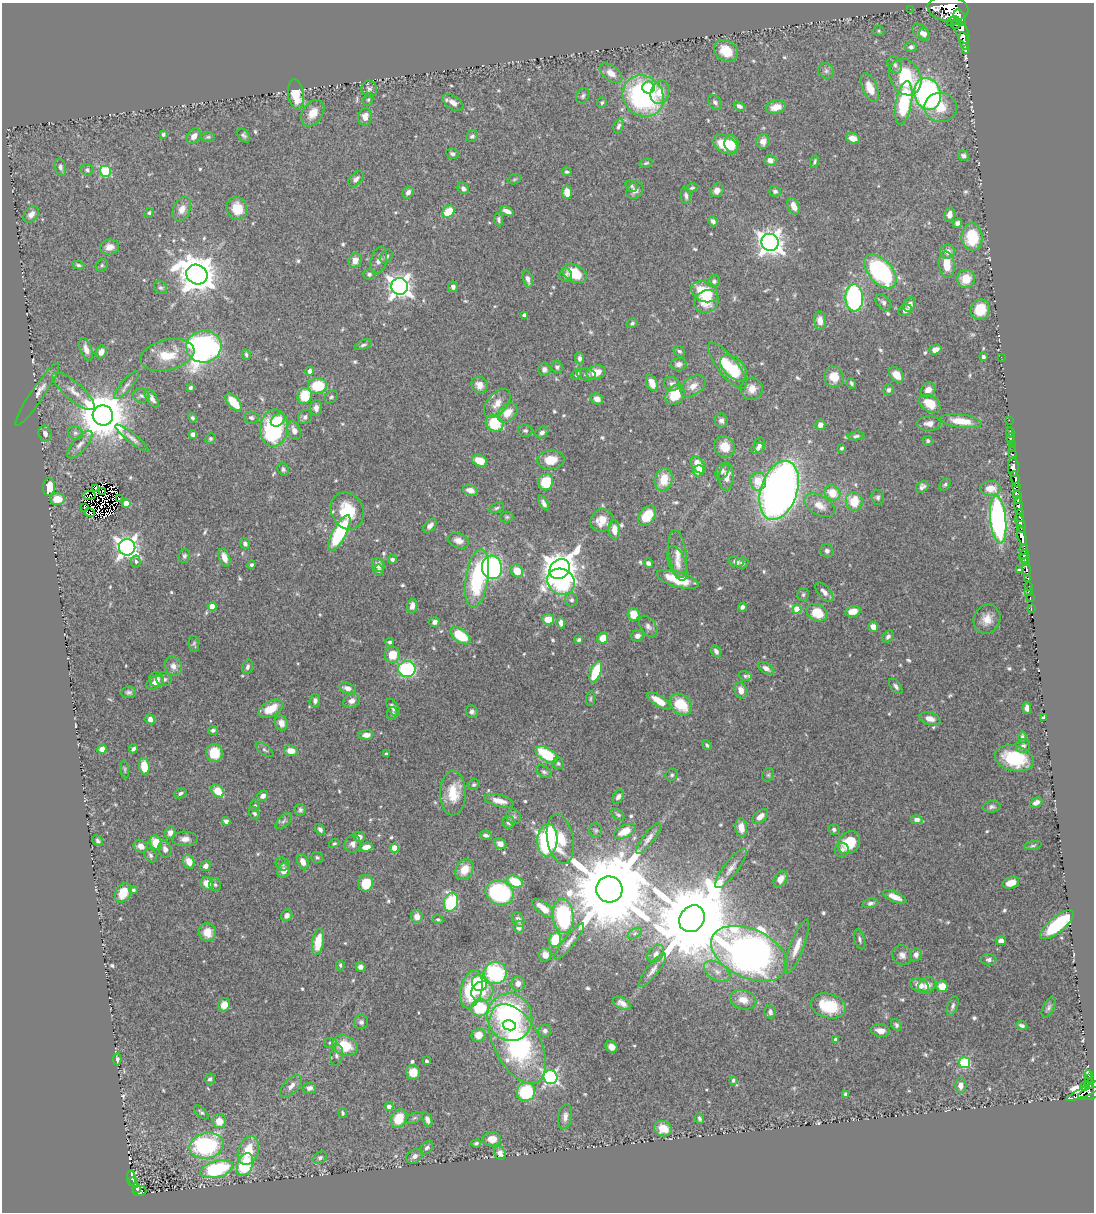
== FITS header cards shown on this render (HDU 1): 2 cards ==
NAXIS1  =                 1092
NAXIS2  =                 1210

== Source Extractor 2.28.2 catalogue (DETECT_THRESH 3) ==
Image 1092 x 1210 px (HDU 1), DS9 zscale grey, 1 PNG px = 1 image px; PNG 1096 x 1214 px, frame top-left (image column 1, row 1210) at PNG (2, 3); each listed source drawn as its Kron ellipse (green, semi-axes under 4 px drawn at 4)
Background 0.73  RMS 0.013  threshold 0.039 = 3 sigma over >= 5 px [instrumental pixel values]
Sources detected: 669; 8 with non-positive FLUX_AUTO (blend fragments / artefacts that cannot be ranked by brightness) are neither listed nor drawn; of the other 661, the 500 brightest by FLUX_AUTO listed and drawn (161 fainter detections omitted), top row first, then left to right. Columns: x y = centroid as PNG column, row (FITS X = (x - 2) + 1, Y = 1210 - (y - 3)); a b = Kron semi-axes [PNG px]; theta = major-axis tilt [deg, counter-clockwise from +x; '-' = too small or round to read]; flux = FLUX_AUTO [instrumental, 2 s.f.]
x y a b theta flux
910 9 2 2 - 6.5
948 9 20 12 -8 3900
960 18 9 5 -66 870
953 21 6 3 29 140
956 24 5 2 - 190
879 31 6 5 - 1.5
961 31 14 6 -62 1100
921 32 10 6 -44 6.2
924 34 6 5 - 3
964 41 9 3 -77 360
911 47 6 5 - 2.8
966 50 3 3 - 63
726 51 13 10 -33 19
895 65 9 7 -64 3.5
826 71 8 7 - 3
611 73 13 7 -36 8.8
905 77 19 15 -61 55
648 87 6 6 - 11
870 88 15 7 -66 15
369 89 8 8 - 2.6
660 92 12 9 70 16
927 94 16 13 -72 220
296 95 15 7 -81 24
583 96 8 6 61 2.3
643 96 21 19 -48 190
368 100 7 5 73 1.5
602 102 5 4 - 1.7
715 102 8 6 -50 2.7
453 103 12 6 -34 6.4
904 103 22 8 80 66
739 106 6 4 -27 3.3
776 107 10 6 14 11
940 107 16 14 -9 19
313 113 14 10 57 12
365 117 9 6 84 8
619 126 7 4 70 2.7
163 134 4 4 - 1.8
244 135 8 5 -49 2.2
194 136 8 6 51 6.3
472 136 6 5 - 2.2
208 137 7 4 1 1.5
853 138 7 5 -19 8.7
763 141 7 6 - 6.5
726 144 13 8 -30 26
731 144 9 7 -78 12
452 154 6 5 - 2.4
963 156 6 5 - 3.4
770 160 6 5 - 5.8
815 161 6 3 69 1.5
646 163 6 3 16 1.5
60 167 9 5 -76 2.6
87 170 6 5 - 2.2
105 171 5 5 - 75
567 172 5 4 - 1.9
356 179 9 6 45 3.3
514 179 7 5 21 1.5
632 186 6 5 - 1.7
692 188 6 4 11 1.6
463 189 6 5 - 3.1
635 190 9 7 49 5.1
717 190 7 6 - 6.3
775 191 6 5 - 2.5
408 192 6 5 - 4.2
567 192 7 5 -80 11
686 196 8 5 -80 2.9
794 206 9 5 -68 7.1
237 208 12 10 -71 17
182 209 13 8 64 7.6
449 211 7 5 45 25
507 211 8 4 -26 4.6
149 213 5 4 - 1.6
31 214 9 6 50 5.9
949 214 7 5 79 5.5
499 219 7 4 -85 2.4
713 221 5 4 - 3.1
957 223 4 4 - 4.7
972 237 13 10 -88 42
770 242 9 8 - 870
109 247 9 7 7 6.9
947 252 7 7 - 7.3
386 256 7 5 44 3.1
379 260 14 8 75 6.4
355 261 7 6 - 6.9
78 265 6 4 -10 1.9
102 265 7 5 46 1.8
947 265 13 7 -82 15
880 271 20 11 -47 140
575 273 13 8 -29 27
197 274 11 9 -28 2400
369 274 6 5 - 2.1
566 275 7 6 - 2.5
528 279 8 5 -75 4
966 279 9 9 - 18
714 281 6 5 - 2.4
400 286 8 8 - 680
453 287 5 4 - 3.7
161 288 7 6 - 1.9
705 292 14 10 -22 37
854 298 13 9 -87 150
706 301 13 11 30 18
883 302 9 6 -46 3
910 305 7 5 53 5.2
905 310 7 5 27 3.8
980 310 10 9 - 23
524 315 4 4 - 2.8
820 321 9 6 -86 7.4
632 323 5 4 - 1.7
363 345 9 4 21 2.3
204 346 17 16 - 420
86 349 12 6 -71 6.8
935 350 6 4 20 7.4
679 351 6 5 - 1.9
101 352 7 5 62 5.4
167 355 27 15 14 27
246 355 5 4 - 1.7
983 357 4 3 - 1.9
1001 357 2 2 - 48
580 358 6 4 -87 3.3
679 364 8 6 9 4.8
727 366 28 9 -51 34
557 367 6 5 - 2.3
734 368 16 9 -43 18
544 369 6 6 - 3.1
310 371 4 4 - 4.5
596 372 9 7 16 12
577 374 6 4 52 2.3
586 375 9 6 -10 2.5
896 375 9 6 -49 11
834 377 10 9 - 15
652 383 8 5 -67 10
851 383 5 4 - 1.7
672 384 7 7 - 3.7
126 385 18 5 50 4.5
479 385 9 8 - 7.7
317 386 9 7 11 36
693 386 14 9 34 7.8
190 388 4 3 - 2.3
752 389 11 11 - 8.3
888 390 5 5 - 2.6
928 390 8 6 45 8
73 391 27 9 -41 11
37 394 37 6 56 7.7
675 395 10 8 52 25
141 396 8 7 - 2.7
305 396 8 7 - 37
331 397 7 5 43 1.9
152 398 10 5 -58 4.6
597 399 6 5 - 6.5
233 402 11 5 -50 25
497 403 17 10 50 11
930 404 11 8 -36 15
316 408 8 6 86 4.8
507 413 11 8 44 13
103 415 10 10 - 4500
305 417 7 6 - 2.8
192 418 5 4 - 1.9
251 418 7 6 - 2.7
278 420 8 5 39 13
1009 420 2 2 - 11
721 421 7 6 - 3.4
961 421 21 6 -7 18
495 423 9 8 - 40
929 423 12 7 1 6.1
820 425 5 5 - 5.3
274 428 18 14 83 120
294 430 9 6 -70 6.3
525 431 7 6 - 2.2
542 432 7 5 31 2.7
1010 432 4 3 - 11
75 433 8 6 -30 2.5
45 434 8 6 -71 4.7
193 434 4 4 - 4.6
856 436 8 4 5 2.3
132 438 20 4 -38 4.5
210 438 5 5 - 1.8
1011 438 5 2 - 18
928 441 5 5 - 1.7
1012 444 3 2 - 15
80 445 17 7 49 6.1
760 445 7 5 78 3.3
724 447 11 10 - 12
757 448 7 5 30 2.6
842 448 3 3 - 1.5
1012 449 2 2 - 6.1
1012 454 3 3 - 23
551 460 13 9 7 16
480 461 8 5 -22 16
698 465 9 6 -55 16
1013 467 9 5 90 810
283 469 6 5 - 2
699 471 6 5 - 14
722 471 8 6 61 3.4
726 477 13 7 87 8.9
664 479 12 8 77 19
1015 479 8 3 -79 610
758 481 9 8 - 18
546 482 8 7 - 28
945 484 7 4 49 1.6
1016 486 3 3 - 120
49 487 8 6 84 17
922 487 7 5 35 3.2
95 488 3 2 - 2.1
990 488 10 7 0 12
470 490 7 5 -17 6.5
779 490 30 18 72 700
102 491 3 2 - 1.9
832 493 8 7 - 19
89 495 6 2 7 1.5
1017 495 4 3 - 68
878 497 7 6 - 2.2
119 498 3 2 - 3.4
57 499 7 6 - 14
1017 499 3 3 - 75
854 501 9 8 - 25
126 503 4 4 - 15
544 503 8 4 -63 3.5
819 505 16 9 -29 11
1019 506 8 3 -85 230
85 507 3 2 - 1.6
497 508 8 4 19 1.8
347 511 19 16 -64 33
89 512 5 3 - 2.1
1020 515 6 3 88 190
647 516 11 7 52 26
507 517 6 5 - 1.5
998 519 24 8 -84 250
601 521 12 10 54 12
1021 523 10 4 -71 480
430 526 8 5 46 4.4
614 530 9 6 -85 8.9
339 533 20 6 63 83
1022 535 10 4 -76 1100
458 541 11 7 -19 6.7
245 544 6 5 - 2.8
127 547 8 8 - 580
1024 550 5 3 - 180
827 551 7 6 - 2.8
678 554 24 8 -83 10
1024 555 5 4 - 170
184 556 7 6 - 2.1
224 558 9 5 -70 8
1025 558 5 3 - 230
392 559 4 4 - 2.6
136 561 6 4 -85 1.7
736 562 7 5 -18 4.3
1025 562 3 3 - 160
648 563 5 4 - 2.4
677 563 18 8 -69 7.5
742 563 6 5 - 2.2
252 565 4 4 - 1.8
378 565 7 6 - 7.4
492 567 12 10 -77 190
560 569 11 9 41 1800
1026 569 6 3 -81 220
378 570 5 5 - 2.2
1019 570 4 3 - 1.5
517 571 7 5 -48 16
477 578 30 11 81 85
1027 578 3 3 - 91
678 579 21 7 -16 33
561 582 14 12 -27 77
1029 587 3 3 - 31
1029 591 4 2 - 8.8
824 592 12 6 -48 5.1
803 595 6 6 - 1.7
1030 597 2 2 - 4.5
572 600 6 6 - 2.3
212 606 4 4 - 14
412 606 7 5 82 5
742 607 4 4 - 2.5
1031 608 2 2 - 8.5
797 609 4 4 - 21
853 611 8 5 12 12
817 613 11 8 -25 22
634 614 6 6 - 14
548 619 6 5 - 16
987 619 15 13 64 11
435 622 5 5 - 3.6
561 623 5 4 - 4.3
648 626 12 7 -54 4.4
873 627 5 4 - 7.6
460 636 11 6 -35 36
637 636 6 5 - 4.7
888 637 7 5 54 2.6
603 638 6 5 - 13
579 640 4 3 - 2.4
390 642 4 3 - 2
194 644 8 5 -79 1.6
716 651 6 4 -59 3.5
392 655 8 7 - 17
173 666 10 8 -65 5.9
248 667 7 5 71 2.5
766 668 9 5 -31 4.2
407 669 9 8 - 97
596 672 11 5 68 38
745 676 6 5 - 1.6
156 679 8 7 - 6.5
164 679 8 7 - 3
155 683 9 6 31 6.5
896 686 9 5 -52 2.7
347 688 8 5 -16 6.4
741 690 8 6 -75 9
129 692 7 5 4 2.3
590 699 7 4 84 1.5
315 700 7 5 85 3.3
352 701 9 7 26 5
659 701 13 5 -33 17
681 705 12 9 -42 27
393 707 10 5 -60 3.7
1027 708 6 4 -89 4.6
271 709 13 7 28 18
472 711 6 6 - 2.9
392 714 6 5 - 1.9
1043 718 4 3 - 2
150 719 5 4 - 4.9
930 719 10 6 -14 6.2
281 723 7 6 - 7.3
213 730 5 4 - 2.1
366 735 7 5 3 6
1022 737 5 4 - 2.3
707 745 5 4 - 1.7
1023 746 7 6 - 3.3
102 749 4 4 - 6.1
133 749 5 4 - 2.4
264 750 10 5 -36 2.1
291 751 7 5 -10 11
214 753 9 8 - 24
386 754 4 3 - 1.9
547 754 12 6 -31 50
1014 758 20 12 -15 46
558 763 6 5 - 1.6
144 766 8 5 -81 20
125 769 9 4 -84 1.5
544 772 8 5 -31 2.1
672 775 6 5 - 1.9
768 775 7 5 64 1.6
474 785 6 5 - 1.7
218 791 7 5 -44 18
180 793 6 4 26 2.1
453 793 22 13 -89 24
263 796 6 5 - 4.9
618 797 7 5 61 3
499 801 15 6 -14 10
1036 802 6 4 27 4.4
255 806 6 5 - 1.5
992 807 9 6 7 2.9
300 810 5 5 - 2.1
254 813 6 5 - 2
618 815 7 4 -37 1.6
760 816 9 5 42 8.2
514 817 8 7 - 2.4
917 820 6 4 -11 7.9
226 821 4 4 - 3.8
284 821 10 5 45 2.6
509 822 6 6 - 3.3
741 827 9 6 -83 10
320 829 6 4 -55 2.7
834 829 6 5 - 2.4
596 830 7 6 - 1.7
625 831 11 6 26 14
170 833 6 5 - 5.3
485 835 6 4 -11 2.3
359 837 6 5 - 4.7
648 838 19 5 53 5
185 839 12 7 0 5.4
560 839 25 13 -79 27
98 840 6 5 - 1.8
547 840 16 10 87 190
156 843 7 6 - 24
334 843 5 4 - 1.5
849 843 12 10 48 28
353 844 9 8 - 4.7
500 844 6 5 - 5.9
141 846 7 6 - 7.1
1033 846 9 4 13 1.6
366 847 7 4 8 7.6
394 848 4 4 - 17
165 849 9 6 -75 4.6
842 850 7 7 - 2.9
151 855 8 5 -58 2.3
317 857 6 5 - 1.6
189 862 7 5 -60 11
303 862 8 5 -67 7.9
282 864 7 6 - 2.3
206 866 5 5 - 4
731 868 24 7 53 8.1
284 870 7 6 - 7.6
464 870 11 8 59 13
780 879 9 6 58 8.1
515 882 8 5 -27 32
207 883 7 6 - 13
366 883 8 7 - 21
1011 883 8 5 19 9.8
215 885 6 5 - 2.4
609 889 13 13 - 20000
133 890 4 4 - 1.8
123 893 10 7 58 16
500 893 14 11 -21 110
895 897 12 5 -24 11
451 902 9 7 74 74
871 903 8 4 8 2.6
543 908 13 5 -38 12
287 915 6 5 - 5.2
563 916 17 10 -85 110
417 917 6 5 - 5.9
518 919 8 5 -58 3.3
692 919 14 12 53 20000
438 920 5 4 - 1.5
1057 925 20 7 40 64
519 927 6 5 - 4.3
207 932 9 8 - 14
635 933 8 4 31 2
860 939 10 5 -75 2.5
555 940 7 5 78 34
569 941 22 5 51 6
1001 941 5 4 - 4
318 942 13 6 80 21
797 947 29 7 69 11
656 954 10 7 47 4.3
749 954 40 24 -25 800
545 955 6 6 - 7.1
902 955 10 9 - 5.3
916 955 6 6 - 4.2
989 960 8 5 -1 2.8
340 965 5 3 - 1.5
360 967 5 4 - 4
652 970 20 6 52 5.8
717 971 14 8 -32 7.8
495 973 11 11 - 94
479 983 8 7 - 34
518 983 7 7 - 5.3
919 985 9 6 -19 9.8
927 985 9 7 43 6.7
942 986 5 5 - 15
471 989 19 10 76 62
482 992 11 10 - 16
743 1000 13 9 -15 10
622 1003 10 5 -27 5.6
224 1005 7 6 - 11
829 1006 18 12 -15 41
953 1006 10 5 70 2.9
480 1008 9 8 - 42
1049 1008 11 5 63 2.4
770 1012 6 5 - 3.2
510 1017 24 22 -76 160
361 1022 7 7 - 2.6
509 1025 6 5 - 13
896 1025 6 5 - 2.3
1022 1025 6 3 -22 2.1
545 1031 6 6 - 3
880 1031 9 6 -9 7.4
478 1035 7 6 - 9.9
836 1040 4 4 - 4.4
330 1043 6 5 - 1.8
517 1044 43 23 -63 180
345 1046 13 10 -18 26
611 1047 6 5 - 5.9
337 1055 10 6 80 3.1
117 1059 6 3 -88 2.2
427 1061 4 3 - 1.9
964 1063 5 5 - 75
413 1072 7 7 - 11
1088 1074 4 3 - 69
550 1077 7 7 - 210
1089 1078 4 3 - 86
210 1079 5 5 - 2.2
733 1080 4 3 - 1.5
1090 1084 4 3 - 160
961 1085 7 6 - 5.9
291 1086 14 7 46 5.7
1085 1086 5 2 - 35
309 1088 7 5 13 3.7
1088 1090 24 5 26 420
526 1092 9 9 - 53
845 1094 4 3 - 1.8
1089 1094 11 5 15 350
389 1107 4 4 - 5.8
201 1112 9 4 -43 1.8
343 1113 5 4 - 1.7
565 1117 13 7 82 5.1
414 1118 9 5 26 1.8
399 1119 10 7 64 19
699 1119 6 4 -67 2
427 1120 7 4 -70 4
219 1121 7 6 - 12
663 1128 9 7 -22 16
492 1139 9 7 0 11
476 1143 5 3 - 2
206 1146 17 13 14 120
427 1148 7 5 47 2.3
248 1151 15 10 71 22
500 1153 7 5 -67 6.5
415 1156 9 6 30 3.9
320 1158 7 5 34 2.2
245 1165 12 7 70 54
216 1169 17 8 14 93
131 1178 8 4 -86 110
133 1182 5 3 - 88
136 1188 5 3 - 74
139 1191 7 5 3 99
At the frame edge (FLAGS 8, measured only in part): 1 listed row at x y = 948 9
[161 fainter detections neither listed nor drawn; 8 non-positive-flux detections neither listed nor drawn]